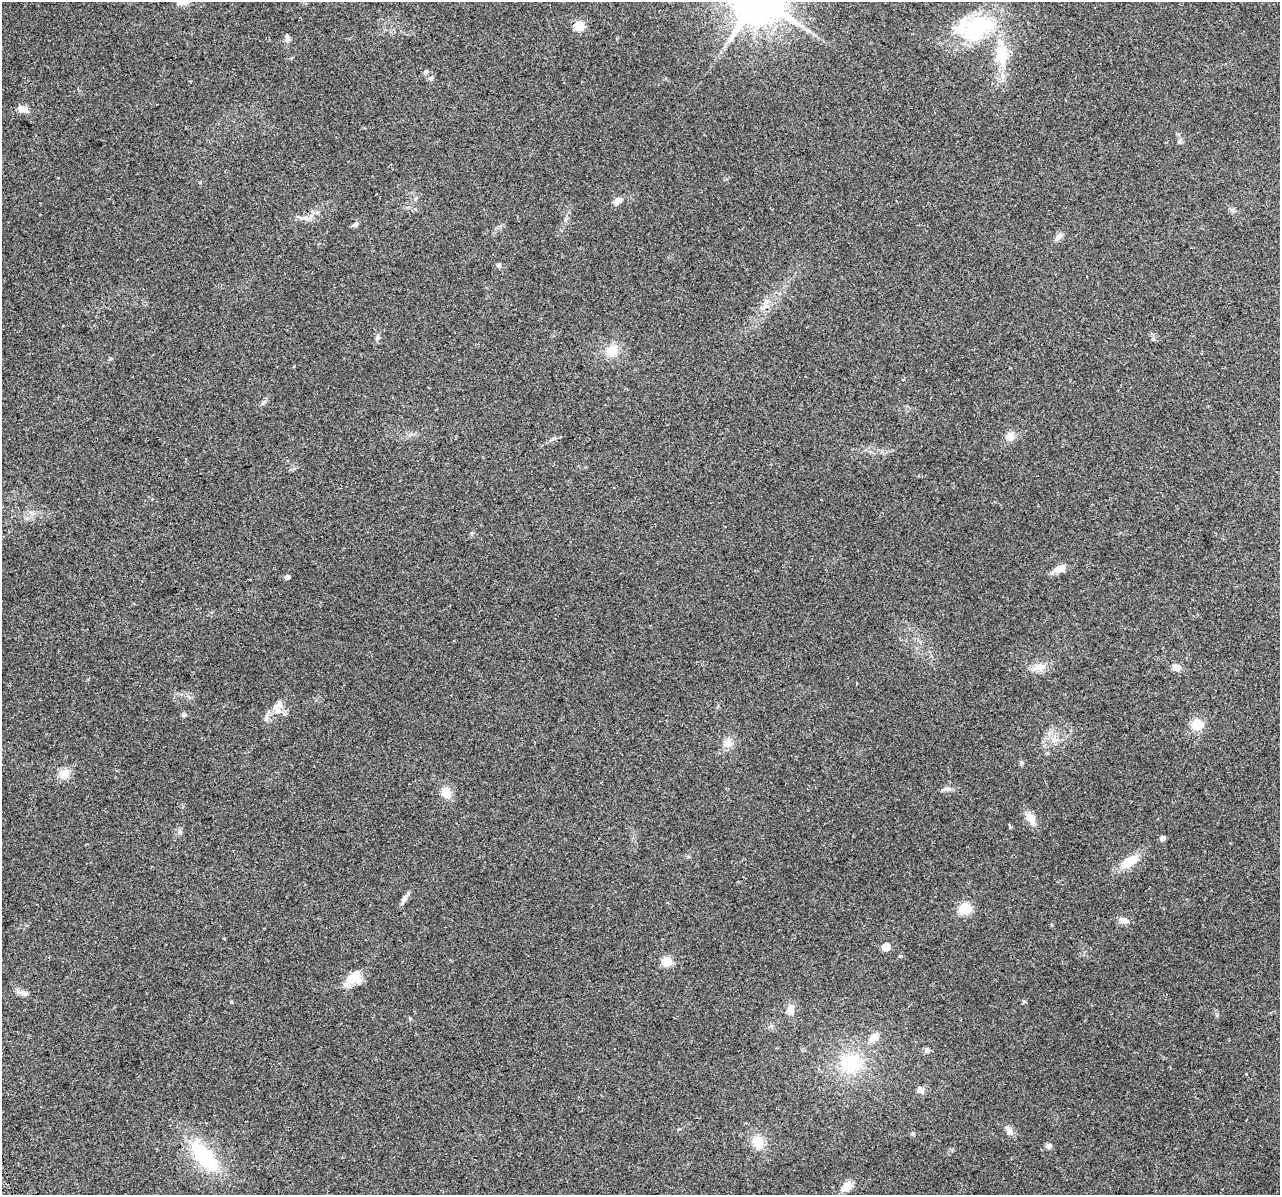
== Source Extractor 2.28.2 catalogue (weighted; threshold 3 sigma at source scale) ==
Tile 7 of 4 x 4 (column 3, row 2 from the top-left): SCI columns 2591-3868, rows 2486-3678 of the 5178 x 4923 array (HDU 1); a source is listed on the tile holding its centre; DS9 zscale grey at full resolution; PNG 1282 x 1197 px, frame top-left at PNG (2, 2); no overlay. Shown black and unused: <1% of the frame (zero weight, under 2 of 3 exposures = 2% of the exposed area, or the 3 px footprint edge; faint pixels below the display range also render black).
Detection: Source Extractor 2.28.2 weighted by HDU 2 'WHT'; one run over the whole footprint, this tile lists its part. Background 0.129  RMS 0.012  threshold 0.0524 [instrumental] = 3 sigma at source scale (4.5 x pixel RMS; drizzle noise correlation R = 1.50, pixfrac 1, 0.0396/0.0396 arcsec/px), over >= 5 px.
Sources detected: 58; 1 inside a brighter object's white glare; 3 cosmic-ray / hot-pixel residue — not listed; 1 inside a brighter listed object's ellipse — not listed separately; the other 53 listed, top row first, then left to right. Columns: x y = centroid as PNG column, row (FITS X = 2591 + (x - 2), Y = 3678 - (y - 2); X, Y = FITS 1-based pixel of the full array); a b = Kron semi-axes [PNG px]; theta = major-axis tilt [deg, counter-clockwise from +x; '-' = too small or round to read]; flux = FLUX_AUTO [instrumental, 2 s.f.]
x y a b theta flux
579 26 5 5 - 57
976 27 52 30 19 100
287 38 11 6 86 3.6
1002 52 21 18 -80 27
426 72 7 5 27 2.2
23 109 10 7 -14 9.3
616 203 13 6 70 4.3
1233 210 7 5 -45 2.4
307 219 7 5 -47 2.7
355 224 9 6 46 2.8
1059 237 13 6 43 5.1
499 265 7 5 -76 2
765 306 8 5 45 4
378 337 6 5 - 2.2
612 351 13 12 - 18
1010 436 11 10 - 8.3
1059 569 16 8 24 8.5
287 577 4 4 - 4.4
1040 667 16 10 2 11
1176 667 11 9 -20 6
277 711 9 9 - 7.8
184 715 6 5 - 2.1
266 718 8 6 68 3.5
1197 725 13 12 - 16
728 743 11 10 - 8.8
116 770 4 3 - 1
64 774 12 12 - 12
946 789 16 5 10 4
446 793 13 10 -69 13
1030 818 14 10 -50 11
1010 827 5 3 - 1.7
1162 838 5 4 - 4.9
1129 862 19 11 35 20
404 898 11 6 54 4.5
965 909 6 6 - 82
1124 921 11 8 -14 6.2
886 947 5 5 - 20
900 956 5 4 - 1.5
667 962 6 5 - 49
355 975 18 15 -64 16
23 993 12 7 -20 4.8
231 1002 4 4 - 1
791 1010 12 9 -79 7.9
874 1038 13 8 42 9.6
927 1050 7 7 - 2.9
851 1063 25 24 - 55
1246 1074 3 3 - 1.1
920 1090 8 7 - 4.1
1009 1130 14 6 -54 5.8
758 1142 16 13 84 17
1048 1146 7 7 - 3.1
204 1156 40 17 -48 79
847 1187 12 9 51 10
Unlisted compact peaks at least as high as the median listed source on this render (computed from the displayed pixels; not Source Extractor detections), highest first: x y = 913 1133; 1024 1001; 679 1129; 263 402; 1179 142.